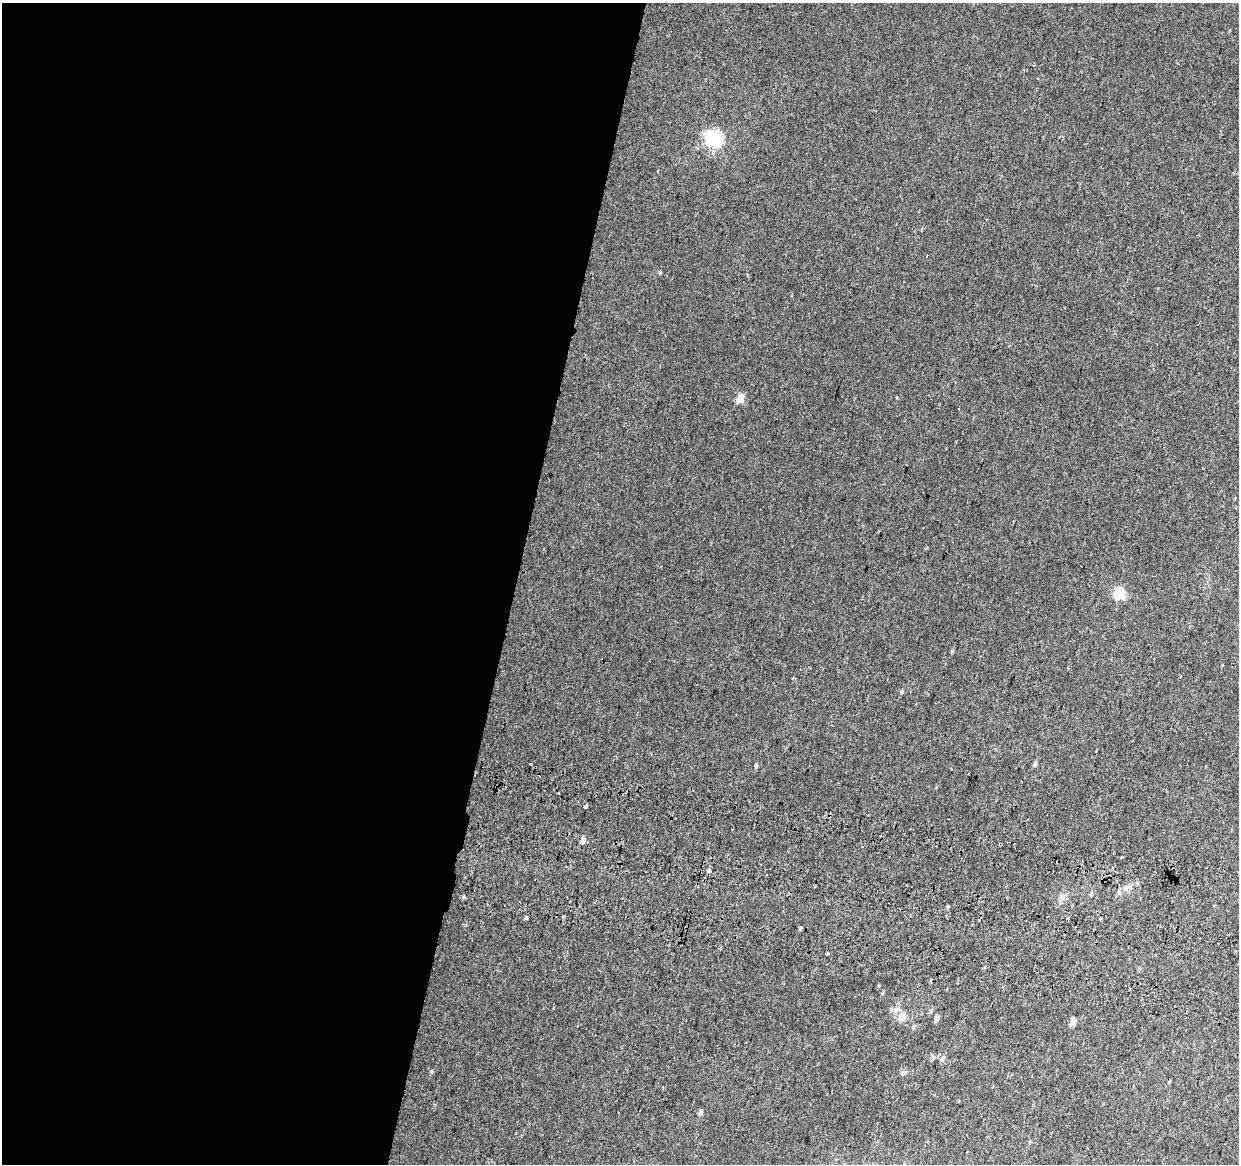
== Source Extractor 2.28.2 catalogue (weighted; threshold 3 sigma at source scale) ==
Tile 5 of 4 x 4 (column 1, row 2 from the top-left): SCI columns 13-1249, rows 2606-3767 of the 4984 x 5270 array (HDU 1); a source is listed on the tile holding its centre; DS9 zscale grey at full resolution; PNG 1241 x 1166 px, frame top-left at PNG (2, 3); no overlay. Shown black and unused: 42% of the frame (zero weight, under 2 of 3 exposures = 3% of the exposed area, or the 3 px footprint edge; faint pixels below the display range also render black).
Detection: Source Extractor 2.28.2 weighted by HDU 2 'WHT'; one run over the whole footprint, this tile lists its part. Background 0.00417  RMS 0.0043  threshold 0.0193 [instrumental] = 3 sigma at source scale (4.5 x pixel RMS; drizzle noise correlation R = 1.50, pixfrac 1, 0.0396/0.0396 arcsec/px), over >= 5 px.
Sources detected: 39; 8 cosmic-ray / hot-pixel residue — not listed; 1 inside a brighter listed object's ellipse — not listed separately; the other 30 listed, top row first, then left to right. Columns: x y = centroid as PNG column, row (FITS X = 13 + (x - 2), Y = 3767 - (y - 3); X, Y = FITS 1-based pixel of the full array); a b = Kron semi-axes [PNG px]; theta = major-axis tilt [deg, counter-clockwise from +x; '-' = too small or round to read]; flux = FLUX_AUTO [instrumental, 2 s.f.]
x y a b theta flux
713 139 7 7 - 130
660 272 5 4 - 0.46
740 398 5 5 - 9.2
1119 593 6 5 - 35
901 692 5 5 - 0.58
1096 751 3 3 - 1.1
1035 764 6 5 - 1.1
756 766 5 4 - 0.56
559 793 3 2 - 0.78
585 807 4 3 - 3
583 840 5 4 - 3.5
1122 857 3 3 - 0.9
709 871 4 3 - 6.1
697 885 3 3 - 1.2
1126 888 6 5 - 1.1
1091 894 6 4 80 0.72
464 897 4 3 - 1.2
948 906 3 3 - 1.2
526 918 4 3 - 0.88
1101 918 4 3 - 6.2
800 928 4 3 - 1.9
827 953 3 3 - 5.1
902 1017 13 9 49 3.3
936 1018 5 4 - 2.2
1073 1022 5 4 - 5.6
913 1027 6 5 - 0.73
933 1058 6 5 - 0.81
903 1073 6 5 - 0.87
1169 1082 5 3 - 0.38
700 1112 6 5 - 1.1
Overlapping masked pixels (flux is a lower limit): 1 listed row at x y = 697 885
Unlisted compact peaks at least as high as the median listed source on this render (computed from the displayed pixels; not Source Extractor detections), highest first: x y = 431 1071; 952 651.